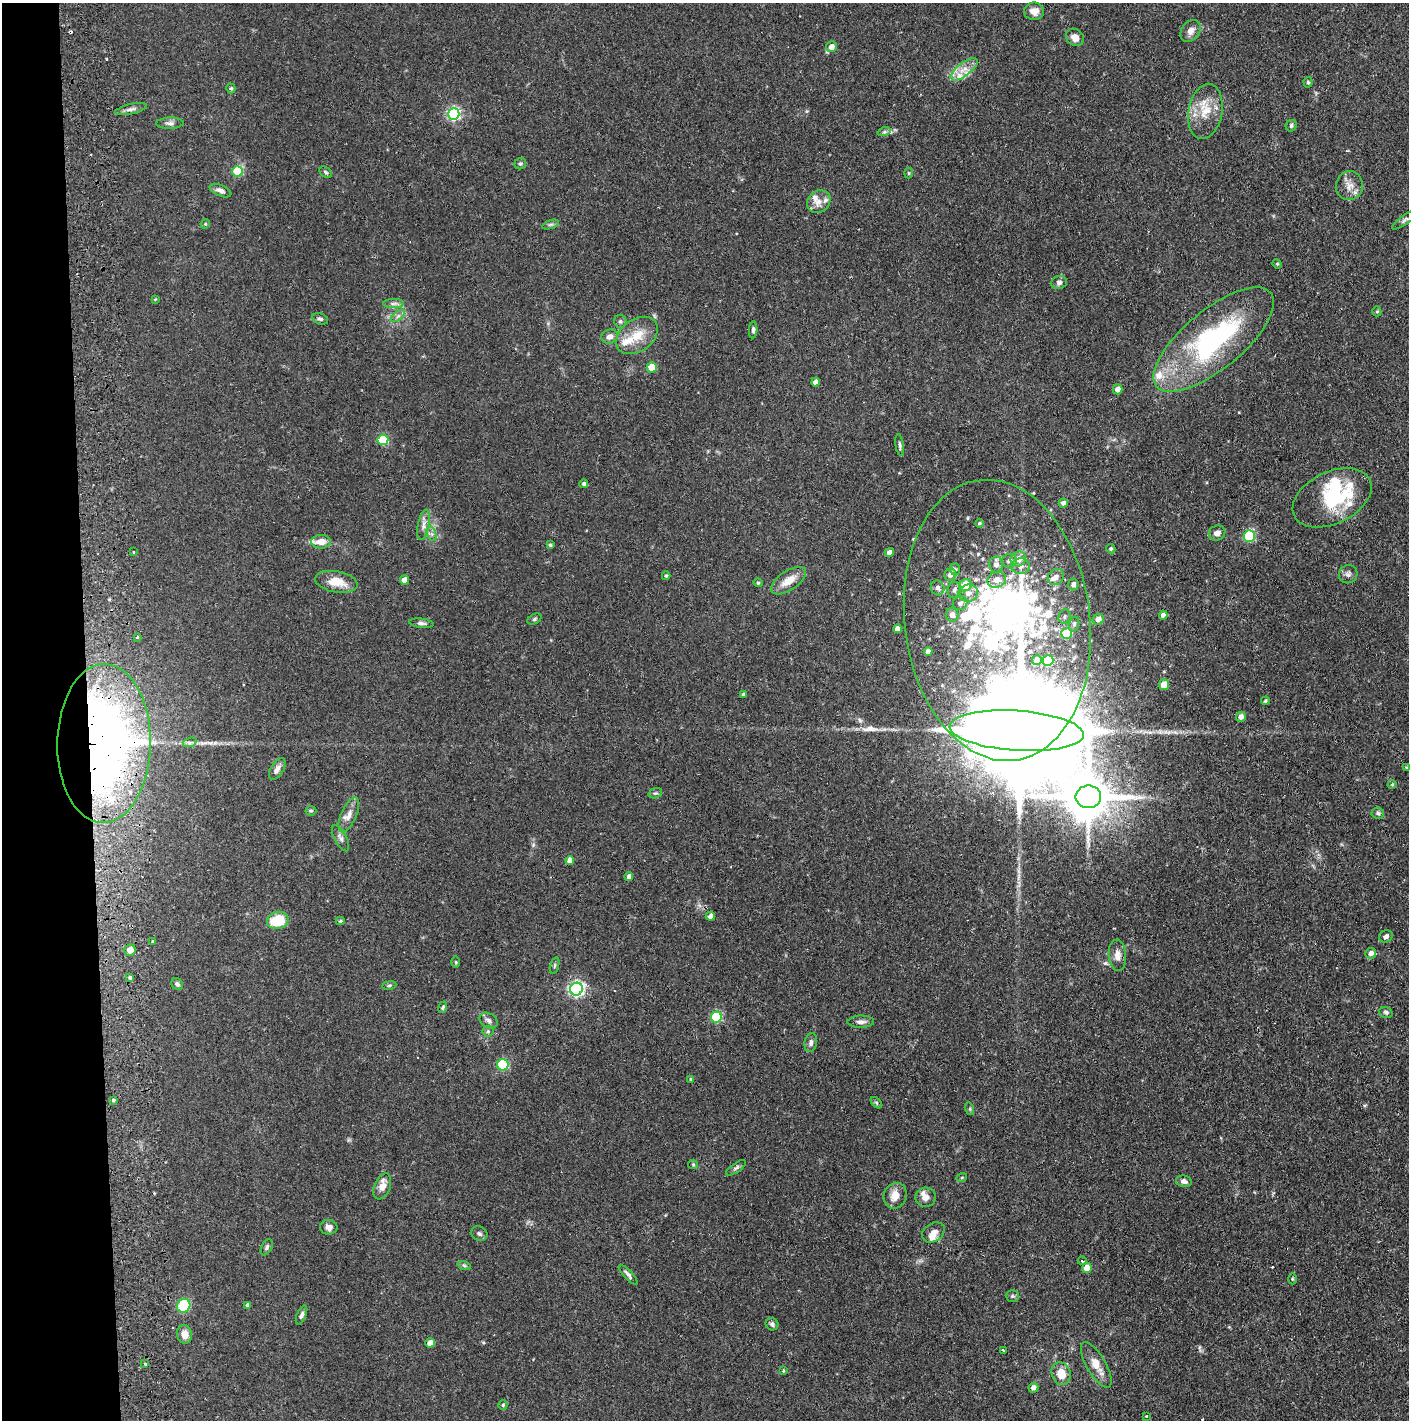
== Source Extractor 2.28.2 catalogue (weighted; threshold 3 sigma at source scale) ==
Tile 4 of 3 x 3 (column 1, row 2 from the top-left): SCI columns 85-1491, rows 1421-2838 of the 4390 x 4257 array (HDU 1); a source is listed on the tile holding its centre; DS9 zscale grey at full resolution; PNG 1411 x 1422 px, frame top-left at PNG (2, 3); each listed source drawn as its Kron ellipse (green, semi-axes under 4 px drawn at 4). Shown black and unused: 6% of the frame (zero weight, under 2 of 3 exposures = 3% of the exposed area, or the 3 px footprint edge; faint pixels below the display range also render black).
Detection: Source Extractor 2.28.2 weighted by HDU 2 'WHT'; one run over the whole footprint, this tile lists its part. Background 0.076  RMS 0.0055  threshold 0.025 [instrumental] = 3 sigma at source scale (4.5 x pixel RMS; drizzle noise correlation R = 1.50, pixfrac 1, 0.05/0.05 arcsec/px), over >= 5 px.
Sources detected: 179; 1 inside a brighter object's white glare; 2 cosmic-ray / hot-pixel residue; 2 long thin detections or spike segments (spike, bleed or trail) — neither listed nor drawn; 12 inside a brighter listed object's ellipse — not listed separately; the other 162 listed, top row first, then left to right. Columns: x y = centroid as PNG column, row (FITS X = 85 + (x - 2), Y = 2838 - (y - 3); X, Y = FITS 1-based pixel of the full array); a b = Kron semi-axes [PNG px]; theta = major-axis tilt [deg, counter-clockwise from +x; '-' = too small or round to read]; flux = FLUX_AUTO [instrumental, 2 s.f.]
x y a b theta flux
1034 11 10 8 -1 4.4
1190 31 12 9 53 3.5
1075 37 10 8 -39 3.9
831 47 5 5 - 4.5
964 69 16 6 37 5.4
1308 82 5 4 - 0.75
231 88 5 4 - 0.93
131 109 16 5 12 2.1
1205 111 28 17 80 13
454 114 6 5 - 86
170 123 14 5 2 2
1291 126 6 5 - 1.1
884 132 7 4 18 1
520 164 6 5 - 0.99
238 171 5 5 - 29
326 172 7 5 -40 0.85
908 173 5 3 - 0.57
1349 186 14 13 - 5.5
220 191 11 5 -23 2.3
819 202 12 10 39 4.4
1405 220 15 4 35 1.5
205 224 5 3 - 0.49
551 224 9 3 19 1
1277 264 5 4 - 0.65
1059 282 8 6 14 1.7
155 299 4 4 - 0.44
393 304 10 4 1 1.6
1377 311 5 4 - 0.72
398 316 8 4 37 1.4
320 319 8 5 -16 1.3
620 321 6 6 - 1.2
753 330 8 4 87 1.3
637 335 23 16 36 12
610 337 8 7 - 2.9
1214 340 74 29 39 97
652 367 5 5 - 12
816 382 4 4 - 3
1118 389 5 4 - 3.5
383 440 5 5 - 29
900 445 11 4 -81 1.2
584 484 4 4 - 1.1
1332 498 42 26 26 36
1063 503 4 4 - 2.2
979 523 4 3 - 0.68
423 525 15 5 79 2.7
1217 533 8 7 - 2.9
432 534 7 4 -71 1.4
1249 536 6 5 - 48
321 542 10 7 1 5.3
550 545 4 4 - 0.86
1111 549 5 4 - 0.89
133 552 3 2 - 0.68
889 552 5 4 - 3.2
1018 559 8 7 - 4.5
1009 561 7 6 - 1.9
996 564 8 7 - 2.5
1021 566 9 8 - 2.5
955 569 6 5 - 1
1348 574 9 9 - 2
950 575 6 5 - 3.1
666 576 4 3 - 0.79
1056 577 8 7 - 3.1
404 580 4 4 - 4.7
997 580 9 7 17 5.6
788 581 20 9 33 7.6
336 582 21 10 -10 9.3
758 583 4 4 - 0.65
1073 584 6 5 - 2.9
965 585 6 6 - 12
938 588 7 6 - 2.2
954 590 8 6 72 2
968 593 10 8 14 4.1
960 603 7 7 - 2.5
952 615 7 6 - 3.2
1163 615 4 4 - 2.7
1065 617 7 6 - 1.4
534 619 7 5 28 0.92
1098 619 6 5 - 3.6
997 620 141 92 -83 480
421 623 12 4 -6 1.5
1074 624 8 5 76 1.4
897 629 4 4 - 3.4
1067 633 5 5 - 22
137 637 3 2 - 0.78
928 651 4 4 - 2.5
1037 660 5 4 - 2.9
1048 660 5 5 - 29
1164 685 5 5 - 7.1
743 694 4 3 - 0.89
1265 701 4 4 - 0.8
1241 717 5 5 - 2.8
1017 731 67 20 -4 34000
190 742 7 4 19 1.2
104 743 79 46 89 420
1407 768 3 3 - 1.8
277 769 12 6 58 2.7
1392 784 4 4 - 0.61
655 793 7 5 18 0.87
1088 797 13 11 0 2300
311 811 5 5 - 0.67
1378 813 6 5 - 1.1
349 815 19 7 67 4.3
341 838 14 6 -62 2.1
570 860 4 4 - 4
629 877 4 4 - 3.1
710 916 5 4 - 2.9
278 920 11 8 14 18
340 921 4 4 - 0.7
1386 936 7 6 - 1.9
153 942 3 3 - 1.1
130 950 6 5 - 4.3
1371 953 5 5 - 2.8
1117 955 16 9 -86 4.7
456 962 5 4 - 0.61
555 965 8 3 71 0.82
130 977 4 4 - 1.6
177 984 6 5 - 1.3
389 985 7 3 9 0.77
576 989 6 6 - 130
443 1007 6 4 68 0.85
1386 1012 7 5 -17 1.1
716 1017 5 5 - 39
489 1020 10 7 -33 1.9
861 1022 13 6 1 2.4
488 1031 5 5 - 0.84
811 1042 9 6 80 1.8
503 1065 5 5 - 44
691 1079 4 4 - 0.72
113 1100 3 3 - 1.5
876 1103 7 4 -45 0.75
970 1109 6 4 -73 0.76
693 1164 5 4 - 0.62
736 1168 11 4 35 1.4
962 1177 5 3 - 0.55
1184 1181 8 5 -11 1.9
382 1186 13 8 68 4.4
895 1196 13 11 68 6
926 1197 10 9 - 3.8
329 1227 8 7 - 2.4
933 1232 12 9 33 3.8
479 1234 8 7 - 1.6
267 1247 9 5 62 1.3
1082 1261 5 3 - 0.7
464 1265 7 4 -19 0.9
1087 1268 5 4 - 6.3
628 1275 13 4 -47 1.5
1292 1279 5 3 - 0.53
1012 1296 6 5 - 1.1
248 1305 4 4 - 1.8
184 1306 7 6 - 27
301 1315 10 4 68 1.5
772 1324 6 6 - 1.4
185 1334 9 7 -81 5.1
430 1343 5 4 - 4.6
1003 1350 3 3 - 1.4
145 1364 3 3 - 1.1
1096 1365 25 9 -60 7.6
783 1371 4 3 - 0.75
1061 1374 11 9 -70 9.2
1033 1388 5 5 - 2.7
503 1405 4 4 - 0.65
1147 1416 3 3 - 1.6
Overlapping masked pixels (flux is a lower limit): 2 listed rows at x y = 1017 731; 104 743